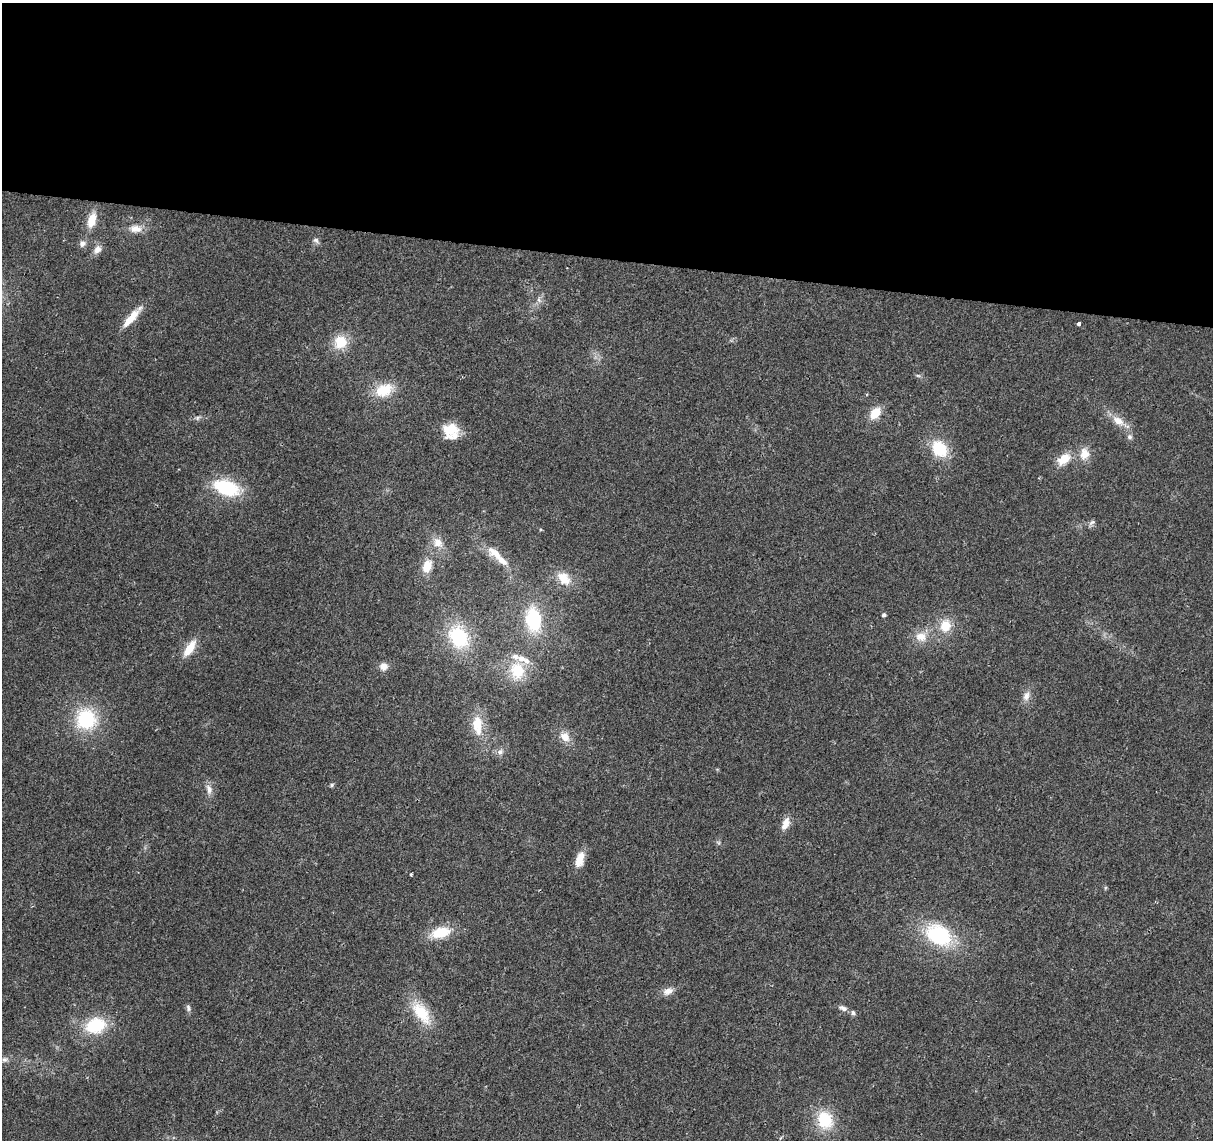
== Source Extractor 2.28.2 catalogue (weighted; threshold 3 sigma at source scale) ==
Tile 3 of 4 x 4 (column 3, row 1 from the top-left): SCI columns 2423-3633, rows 3640-4777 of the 4851 x 5061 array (HDU 1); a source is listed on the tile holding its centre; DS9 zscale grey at full resolution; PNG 1215 x 1142 px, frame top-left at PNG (2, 3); no overlay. Shown black and unused: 23% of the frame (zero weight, under 2 of 3 exposures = <1% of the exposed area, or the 3 px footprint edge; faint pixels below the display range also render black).
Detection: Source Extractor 2.28.2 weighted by HDU 2 'WHT'; one run over the whole footprint, this tile lists its part. Background 0.0399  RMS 0.0058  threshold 0.0263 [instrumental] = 3 sigma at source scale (4.5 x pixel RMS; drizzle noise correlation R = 1.50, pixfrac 1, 0.0396/0.0396 arcsec/px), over >= 5 px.
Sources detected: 58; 6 inside a brighter listed object's ellipse — not listed separately; the other 52 listed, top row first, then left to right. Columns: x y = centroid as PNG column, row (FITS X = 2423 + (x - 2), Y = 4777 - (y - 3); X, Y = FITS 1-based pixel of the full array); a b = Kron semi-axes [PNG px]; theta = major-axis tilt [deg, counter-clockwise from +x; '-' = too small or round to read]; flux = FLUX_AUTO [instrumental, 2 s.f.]
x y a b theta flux
92 220 16 9 73 9.4
135 229 17 10 -6 5.8
316 240 8 7 - 1.8
82 244 9 8 - 2.3
97 249 12 9 57 3.7
539 300 9 5 -65 1.8
132 317 29 7 48 11
1079 323 4 3 - 5.7
340 342 16 14 47 13
918 376 6 4 -2 0.96
384 390 21 15 24 16
875 413 13 9 53 11
197 418 7 5 36 1.4
1118 421 18 10 -30 7
450 429 23 15 -1 12
1130 437 7 6 - 1.6
939 449 18 14 -52 22
1084 454 15 12 82 7.2
1064 459 18 11 38 9.5
226 488 24 14 -19 37
1092 522 11 5 36 1.5
438 543 15 12 -43 6.6
495 553 21 11 -36 8.3
427 566 16 10 69 9.2
564 578 20 14 -46 11
884 615 4 4 - 1.4
533 620 26 16 -82 36
945 626 16 14 76 11
458 637 25 19 -58 35
921 637 16 13 -11 7.9
190 648 20 8 56 11
384 666 9 9 - 3.9
517 671 24 19 -84 19
1026 696 13 8 68 3.7
86 719 22 21 - 36
477 725 27 12 -85 13
565 737 14 11 -45 6
500 752 8 7 - 2.2
332 785 5 4 - 1.1
209 789 14 8 -76 3.7
785 824 16 8 68 5.3
580 860 21 10 73 7.4
411 874 3 3 - 1.4
440 933 21 12 13 16
939 935 29 21 -31 45
668 991 14 9 25 4.2
188 1008 10 5 -78 1.5
843 1008 13 6 -21 2.4
421 1013 33 15 -54 20
95 1026 20 15 16 28
4 1059 8 6 0 1.9
825 1120 21 17 -68 22